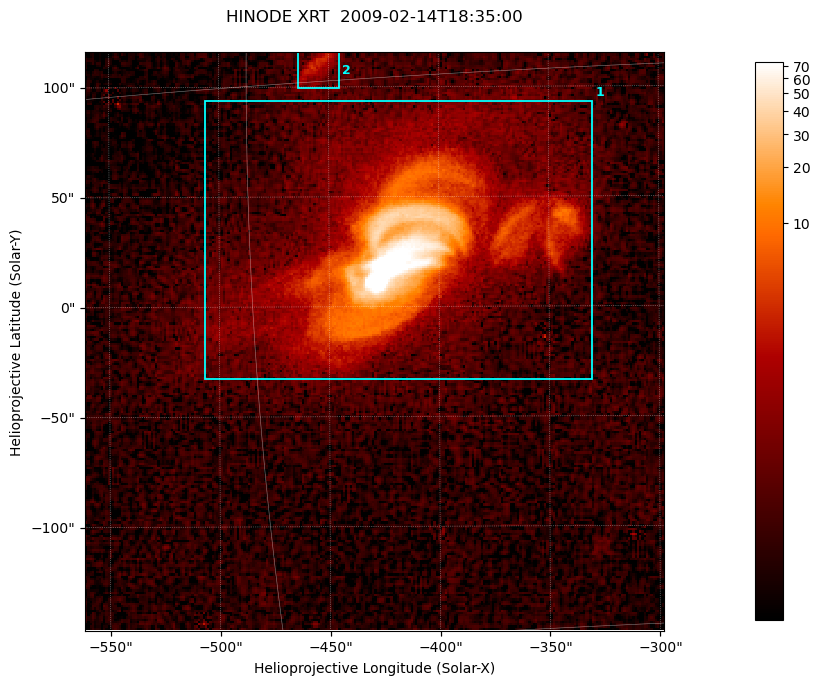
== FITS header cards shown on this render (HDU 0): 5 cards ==
TELESCOP= 'HINODE  '           /
INSTRUME= 'XRT     '           /
DATE_OBS= '2009-02-14T18:35:00.703' /
CTYPE1  = 'Solar-X '           /
CTYPE2  = 'Solar-Y '           /

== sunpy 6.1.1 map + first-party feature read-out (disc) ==
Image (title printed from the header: HINODE XRT  2009-02-14T18:35:00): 256 x 256 px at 1.03 arcsec/px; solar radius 971 arcsec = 944 px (partial field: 2.3% of the solar disc is inside the frame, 100% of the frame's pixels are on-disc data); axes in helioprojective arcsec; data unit not stated in the header (colour bar unlabelled)
Orientation: roll -0.232 deg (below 1 deg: not rotated)
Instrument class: DISC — disc imager (sunpy class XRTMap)
Bright regions (active regions / flare kernels): reference = the on-disc median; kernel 3 px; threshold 5 sigma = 0.614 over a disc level ~0.157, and >= 1.15x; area >= 65 px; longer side >= 3 px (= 3.1 arcsec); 2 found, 2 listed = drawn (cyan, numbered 1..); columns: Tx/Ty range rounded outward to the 5 arcsec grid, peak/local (2 s.f.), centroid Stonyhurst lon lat
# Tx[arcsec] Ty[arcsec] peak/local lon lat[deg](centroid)
1 -510..-330 -35..95 691 -25 -5
2 -465..-445 100..120 20 -28 +0